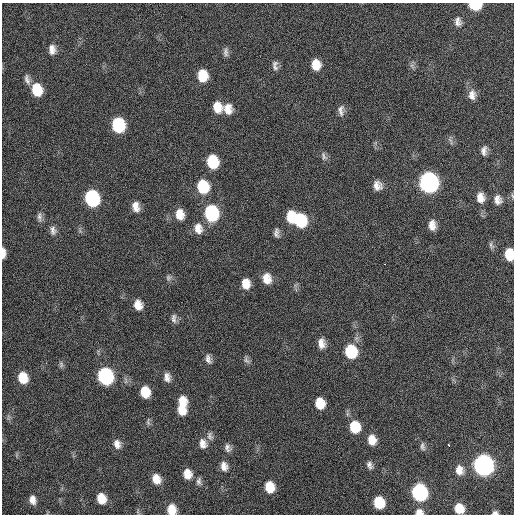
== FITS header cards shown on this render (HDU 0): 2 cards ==
NAXIS1  =                  512 / Axis length
NAXIS2  =                  512 / Axis length

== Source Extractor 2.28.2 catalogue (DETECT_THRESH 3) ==
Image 512 x 512 px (HDU 0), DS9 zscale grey, 1 PNG px = 1 image px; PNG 516 x 516 px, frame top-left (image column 1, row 512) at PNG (2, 3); no overlay
Background 234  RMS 16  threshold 46.7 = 3 sigma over >= 5 px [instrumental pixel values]
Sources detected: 81; all 81 listed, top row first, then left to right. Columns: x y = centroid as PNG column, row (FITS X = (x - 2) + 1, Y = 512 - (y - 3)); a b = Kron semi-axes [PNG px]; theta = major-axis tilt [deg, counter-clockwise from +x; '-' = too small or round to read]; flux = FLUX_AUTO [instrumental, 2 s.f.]
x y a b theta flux
475 5 9 6 -4 38000
458 22 12 9 -77 6000
52 49 12 9 -85 7400
226 52 13 6 -84 3900
316 65 11 9 -83 15000
275 66 13 7 -83 4500
412 66 8 6 -56 3000
202 76 11 8 -85 23000
27 80 15 7 -76 5100
37 90 12 9 -77 30000
472 95 13 10 89 7800
217 107 12 9 -77 14000
228 109 12 10 -79 11000
341 110 15 7 -89 5600
118 125 11 9 -79 70000
484 151 12 7 84 5400
324 156 13 7 -67 3800
212 162 11 9 -78 39000
429 182 12 10 -84 400000
377 186 11 9 -64 8100
203 187 12 10 -75 41000
512 196 8 2 -69 1200
92 198 11 9 -77 120000
480 198 13 9 -84 9800
498 200 12 9 -79 6900
136 207 12 8 -76 9100
211 213 12 10 -81 96000
180 214 12 9 -79 12000
39 217 14 6 -89 4200
291 217 12 8 -87 25000
300 220 12 10 -69 52000
432 225 10 7 -87 8600
198 228 14 10 -79 9800
53 230 13 8 -86 5200
276 233 11 6 -86 3900
491 245 10 5 -65 2800
3 253 10 4 -90 6800
509 254 10 7 -86 23000
385 264 3 2 - 1100
168 278 9 7 66 3000
267 278 11 9 -78 12000
246 284 10 8 -86 13000
138 305 11 8 -73 11000
174 318 13 6 -86 4200
321 343 12 8 -83 8500
351 351 12 10 -80 47000
208 359 12 7 -71 4800
246 360 11 6 -63 3300
61 364 8 6 -89 2500
105 376 11 9 -74 160000
167 377 11 7 -82 6500
23 378 10 8 -73 21000
145 392 10 8 -78 21000
182 401 12 10 -74 16000
320 403 10 8 -76 19000
181 409 12 9 -61 15000
148 422 10 4 -82 2100
355 427 11 10 - 28000
210 436 13 8 -77 4700
372 440 11 8 -80 13000
117 444 12 9 -78 7300
203 444 13 9 -79 8000
449 445 3 3 - 5200
422 446 11 6 -83 3200
228 448 11 8 -69 4700
369 465 10 7 -70 4100
483 465 11 10 - 490000
224 466 12 8 -79 7100
459 470 11 9 -79 8700
187 474 10 8 -79 12000
156 479 10 8 -66 12000
199 481 10 6 83 3400
269 487 10 8 -79 20000
419 492 11 9 -77 160000
101 498 10 8 -70 16000
33 500 10 7 -79 7000
379 502 10 8 -74 30000
459 508 9 8 - 16000
172 510 10 8 -80 15000
419 512 9 7 -4 6100
495 513 6 4 1 2700
At the frame edge (FLAGS 8, measured only in part): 8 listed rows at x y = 475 5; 512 196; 3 253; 509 254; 459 508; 172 510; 419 512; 495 513